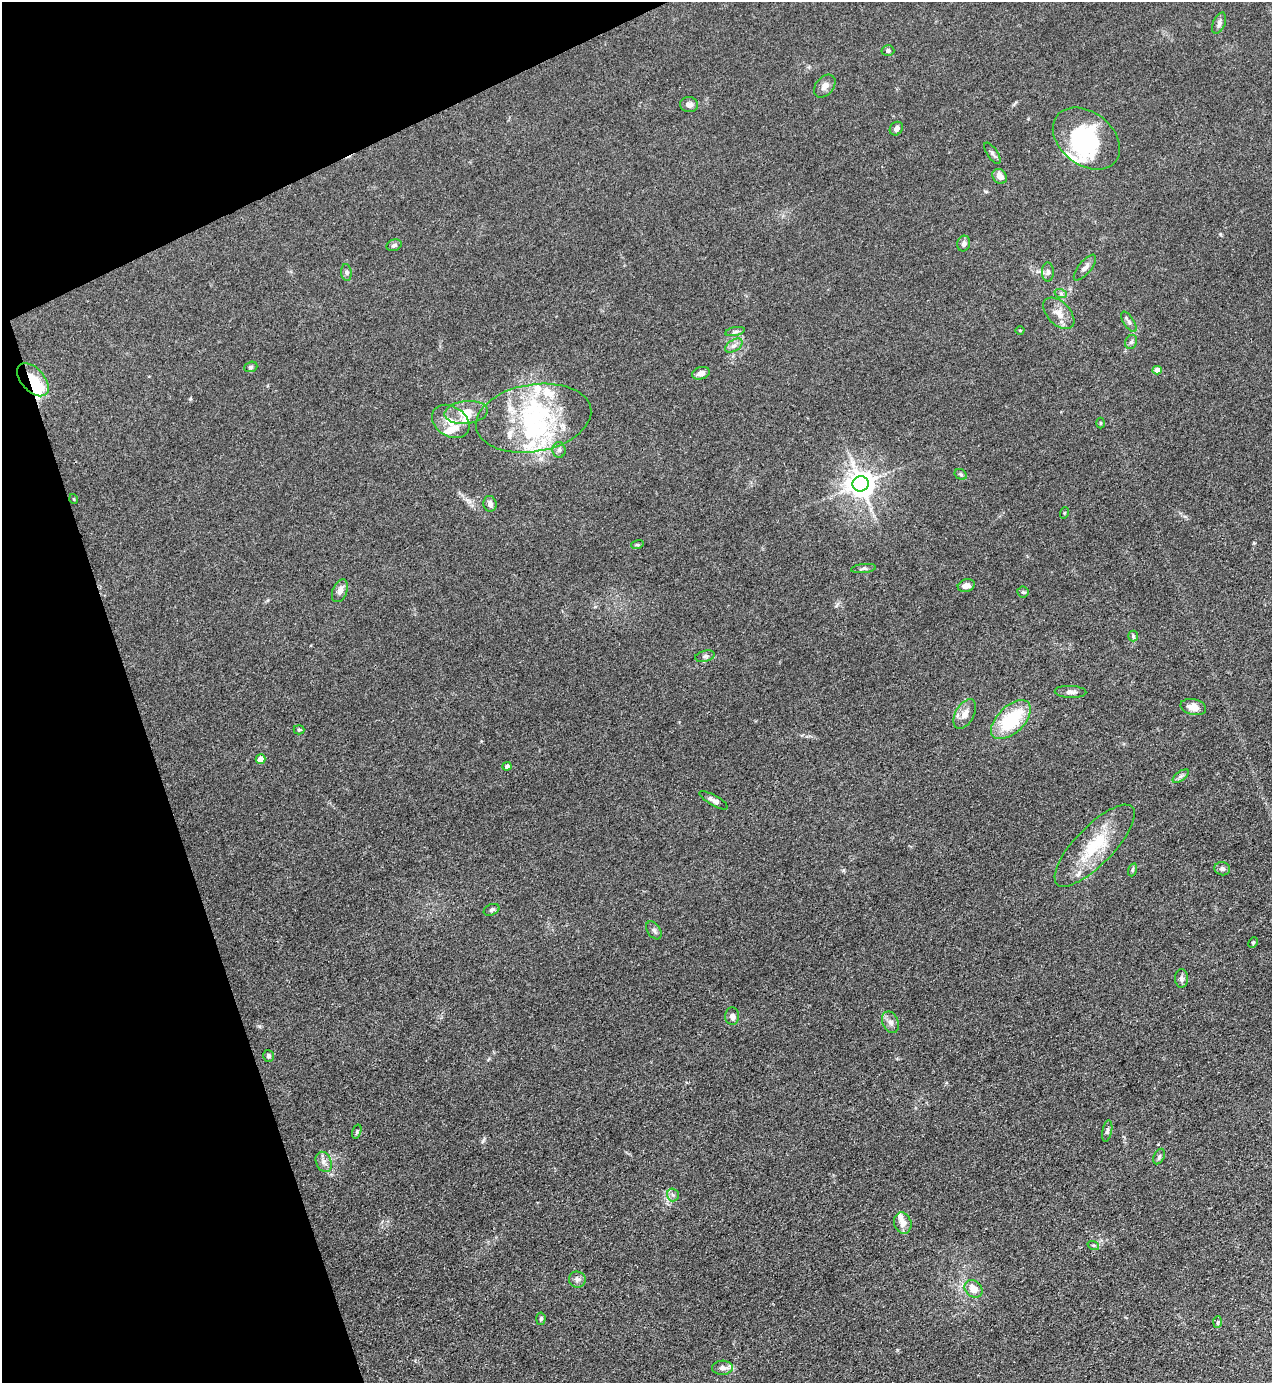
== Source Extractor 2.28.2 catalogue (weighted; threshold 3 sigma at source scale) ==
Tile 5 of 4 x 4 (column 1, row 2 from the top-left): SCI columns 282-1551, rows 2762-4142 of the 5510 x 5523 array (HDU 1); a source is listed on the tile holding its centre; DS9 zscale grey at full resolution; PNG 1274 x 1385 px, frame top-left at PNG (2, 2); each listed source drawn as its Kron ellipse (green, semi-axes under 4 px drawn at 4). Shown black and unused: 17% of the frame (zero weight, under 3 of 4 exposures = <1% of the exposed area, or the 3 px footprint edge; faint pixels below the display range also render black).
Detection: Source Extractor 2.28.2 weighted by HDU 2 'WHT'; one run over the whole footprint, this tile lists its part. Background 0.0432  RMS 0.0049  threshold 0.0221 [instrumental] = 3 sigma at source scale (4.5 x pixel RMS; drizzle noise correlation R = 1.50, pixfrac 1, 0.05/0.05 arcsec/px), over >= 5 px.
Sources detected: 88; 5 inside a brighter object's white glare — neither listed nor drawn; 11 inside a brighter listed object's ellipse — not listed separately; the other 72 listed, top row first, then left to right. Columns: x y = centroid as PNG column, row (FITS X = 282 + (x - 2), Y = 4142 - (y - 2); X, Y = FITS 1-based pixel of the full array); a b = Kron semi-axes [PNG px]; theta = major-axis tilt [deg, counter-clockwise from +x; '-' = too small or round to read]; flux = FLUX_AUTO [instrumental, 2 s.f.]
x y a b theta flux
1219 23 11 6 68 1.9
888 51 6 5 - 1.2
825 86 13 8 49 3
689 105 9 7 -12 2.3
896 129 7 6 - 2.3
1086 138 37 26 -38 38
992 153 12 5 -56 1.3
1000 176 8 6 -49 3.5
964 243 8 6 75 1.7
394 245 8 5 21 1.2
1085 268 16 6 51 2.3
346 272 8 5 -84 1.2
1048 272 9 6 -89 1.4
1061 294 6 4 -19 0.83
1059 313 19 11 -46 5.3
1129 322 11 5 -57 1.4
1020 330 4 3 - 0.39
735 332 10 4 11 1
1131 342 7 6 - 1.2
734 346 10 5 33 1.9
251 367 7 5 20 0.84
1157 370 4 4 - 4.5
701 373 9 6 19 2.9
33 380 19 11 -47 11
466 412 22 11 6 8
533 418 58 33 9 56
451 421 20 15 -33 8.8
1100 423 5 3 - 0.48
559 450 8 6 -88 1.3
961 474 6 5 - 0.78
860 484 8 7 - 600
74 499 5 3 - 0.34
490 504 8 6 -77 2
1064 513 6 3 72 0.48
637 545 6 4 17 0.59
863 568 12 4 6 1.3
966 585 9 6 16 2.6
340 591 12 7 67 2.8
1023 592 6 5 - 0.77
1133 636 5 5 - 0.72
705 656 10 5 14 1.3
1070 692 16 6 -2 2.2
1193 707 13 8 -13 4.2
965 714 16 9 61 4
1011 720 24 13 44 28
299 730 5 4 - 0.65
261 759 5 4 - 7
507 766 4 4 - 1.3
1181 776 9 4 35 1.3
714 800 16 5 -30 2.1
1095 846 54 19 46 25
1222 869 8 6 -15 1.6
1132 870 6 4 71 0.69
492 910 8 5 23 0.97
654 930 10 6 -54 1.5
1253 942 5 4 - 0.73
1181 978 9 6 -88 1.7
732 1016 9 7 -88 2.2
890 1022 11 7 -66 2.3
268 1056 6 5 - 1
1107 1131 11 5 80 1.2
357 1132 7 4 72 0.71
1159 1157 8 5 63 0.98
324 1162 10 7 -64 2.5
673 1195 6 6 - 1.2
903 1223 11 8 -73 4.2
1093 1245 6 4 -17 0.59
577 1280 8 8 - 1.7
974 1289 10 8 -43 5.5
541 1319 6 4 85 0.88
1218 1322 6 4 87 0.69
722 1368 10 7 2 2.4
Overlapping masked pixels (flux is a lower limit): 2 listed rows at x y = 33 380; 1011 720